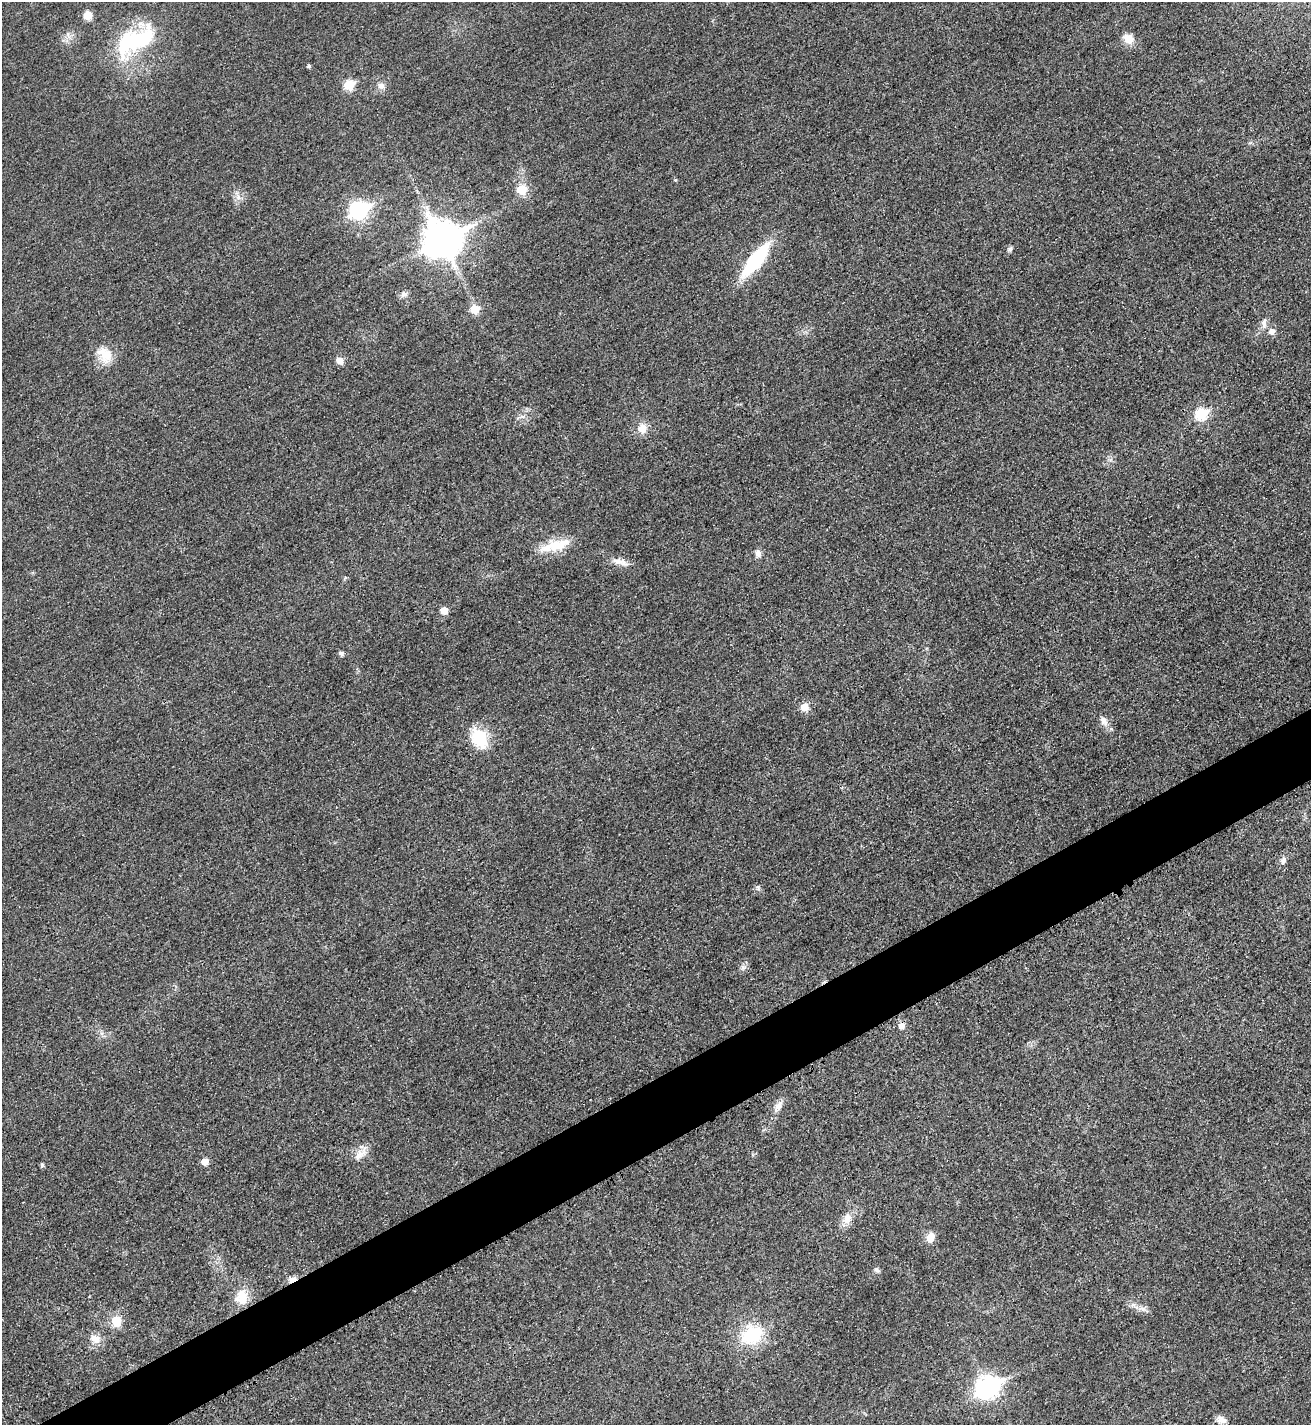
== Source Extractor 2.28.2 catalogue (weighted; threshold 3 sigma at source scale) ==
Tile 7 of 4 x 4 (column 3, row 2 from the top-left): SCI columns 2783-4091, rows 2863-4285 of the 5701 x 5713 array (HDU 1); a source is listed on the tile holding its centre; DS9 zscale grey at full resolution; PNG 1313 x 1427 px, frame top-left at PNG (2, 2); no overlay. Shown black and unused: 5% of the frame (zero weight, under 3 of 4 exposures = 1% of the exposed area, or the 3 px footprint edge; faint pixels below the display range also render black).
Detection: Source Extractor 2.28.2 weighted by HDU 2 'WHT'; one run over the whole footprint, this tile lists its part. Background 0.0167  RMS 0.0057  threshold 0.0258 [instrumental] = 3 sigma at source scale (4.5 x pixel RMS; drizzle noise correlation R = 1.50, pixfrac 1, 0.05/0.05 arcsec/px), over >= 5 px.
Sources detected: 49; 1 cosmic-ray / hot-pixel residue — not listed; the other 48 listed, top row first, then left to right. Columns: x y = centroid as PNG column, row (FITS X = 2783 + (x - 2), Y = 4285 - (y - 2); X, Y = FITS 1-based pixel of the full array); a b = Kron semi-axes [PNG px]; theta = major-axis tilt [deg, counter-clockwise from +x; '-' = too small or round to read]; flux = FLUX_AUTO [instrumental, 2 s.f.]
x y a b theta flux
88 15 8 8 - 7.1
1128 38 15 11 -36 6.5
134 41 53 24 28 56
309 66 4 4 - 1.1
349 85 6 6 - 24
381 86 9 8 - 3.1
675 180 4 4 - 0.63
521 189 7 7 - 16
238 197 7 7 - 2.4
359 210 9 8 - 180
442 239 13 12 - 1400
1010 249 7 6 - 1.5
755 260 31 10 51 60
404 294 10 7 22 2.2
474 309 6 6 - 13
1264 323 15 7 90 3.4
1272 331 8 7 - 3.2
105 354 24 17 -57 12
340 360 6 6 - 6.4
1201 413 7 6 - 45
523 416 7 4 18 1.3
642 428 13 11 84 6
555 545 42 13 15 16
758 553 11 7 -76 2.8
620 561 21 8 -19 5.1
444 610 5 5 - 9.5
341 654 7 6 - 1.6
804 707 10 10 - 5.2
1104 721 15 9 -63 3.9
479 738 24 16 -64 21
1283 861 11 6 75 2.2
758 887 8 6 -89 1.4
743 967 8 8 - 2.1
778 1106 14 9 61 4.6
360 1154 23 10 42 6.2
205 1162 5 5 - 7.4
42 1165 6 4 83 1.3
847 1219 15 13 65 6.4
930 1238 10 8 69 6.2
877 1270 9 5 -25 1.4
292 1279 10 6 18 4.2
242 1297 21 17 77 12
1142 1309 14 6 -7 3.4
116 1321 11 9 -72 10
752 1335 23 18 32 34
95 1339 15 13 -23 5.9
988 1388 10 8 29 330
1221 1420 12 9 -23 3.6
Overlapping masked pixels (flux is a lower limit): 1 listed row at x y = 292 1279